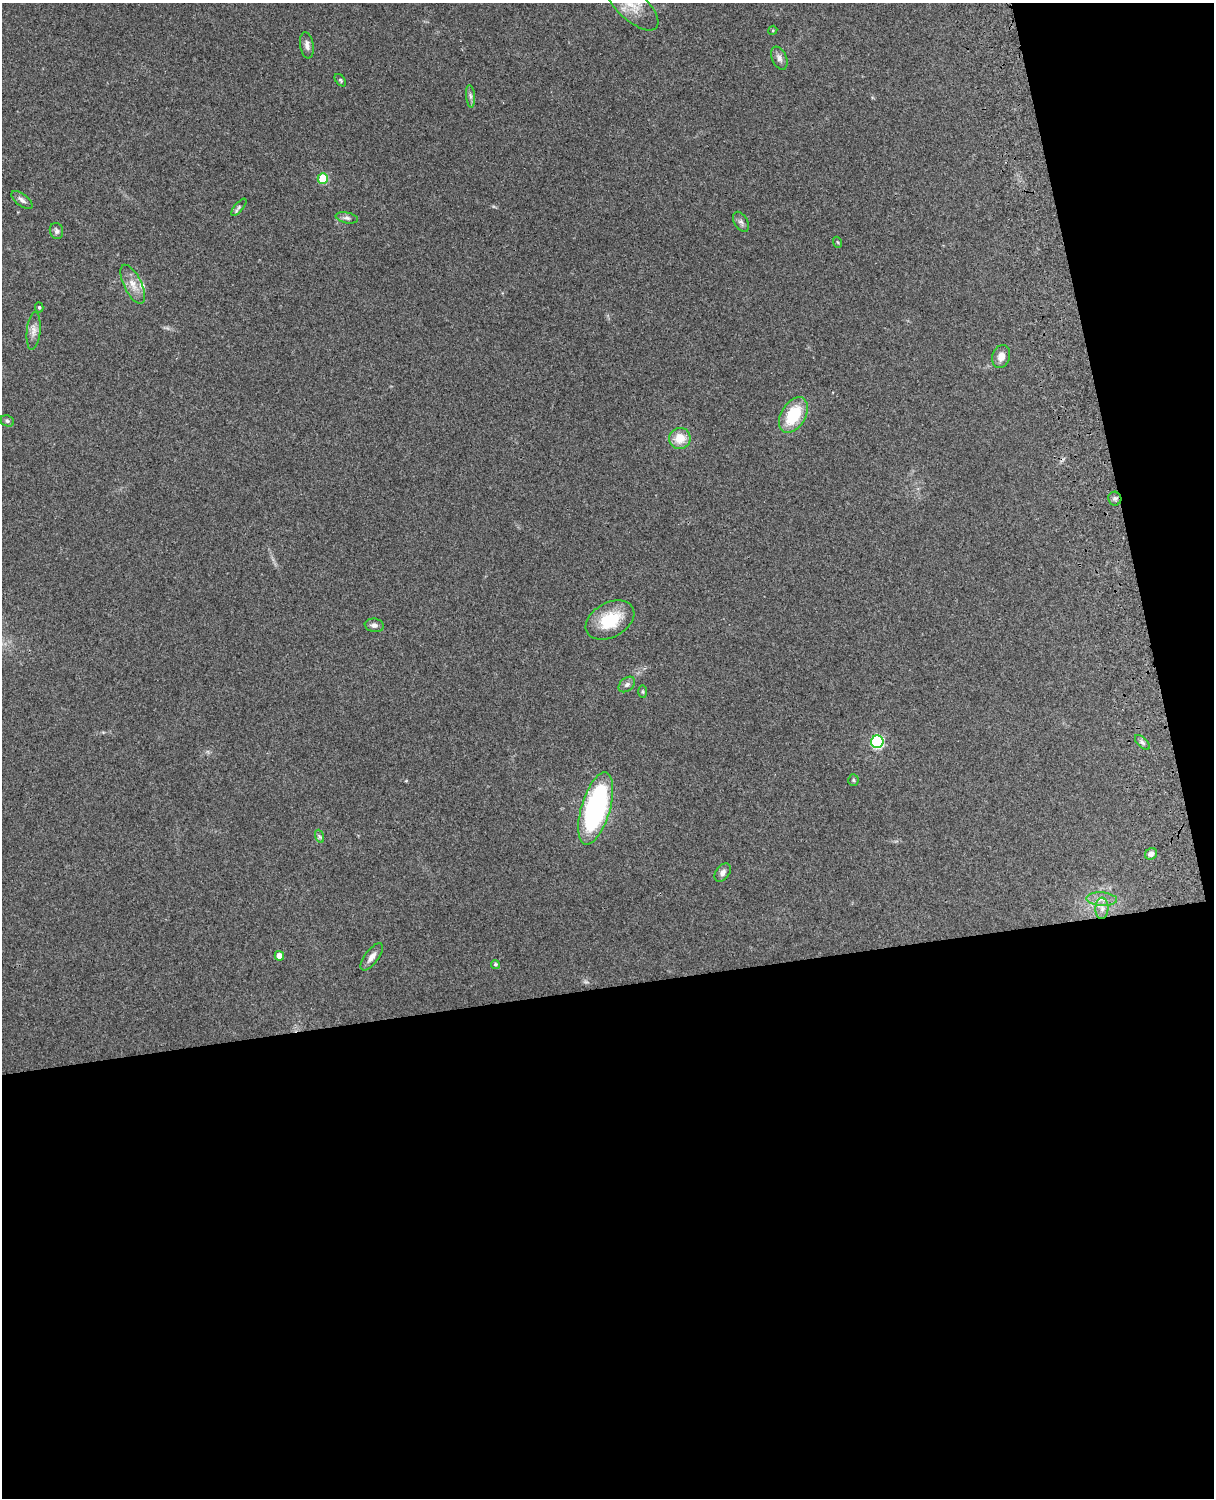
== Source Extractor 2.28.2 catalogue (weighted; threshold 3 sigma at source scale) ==
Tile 12 of 4 x 3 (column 4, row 3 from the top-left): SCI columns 3757-4968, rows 165-1660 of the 5089 x 4928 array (HDU 1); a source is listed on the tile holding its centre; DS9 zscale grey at full resolution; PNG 1216 x 1500 px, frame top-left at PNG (2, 3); each listed source drawn as its Kron ellipse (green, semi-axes under 4 px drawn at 4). Shown black and unused: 39% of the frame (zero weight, under 3 of 4 exposures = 6% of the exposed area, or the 3 px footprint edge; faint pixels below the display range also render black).
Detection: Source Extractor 2.28.2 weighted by HDU 2 'WHT'; one run over the whole footprint, this tile lists its part. Background 0.261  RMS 0.0088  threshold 0.0397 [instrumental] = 3 sigma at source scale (4.5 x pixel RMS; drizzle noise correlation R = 1.50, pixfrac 1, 0.05/0.05 arcsec/px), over >= 5 px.
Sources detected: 39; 1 too faint to see at this stretch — neither listed nor drawn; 1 inside a brighter listed object's ellipse — not listed separately; the other 37 listed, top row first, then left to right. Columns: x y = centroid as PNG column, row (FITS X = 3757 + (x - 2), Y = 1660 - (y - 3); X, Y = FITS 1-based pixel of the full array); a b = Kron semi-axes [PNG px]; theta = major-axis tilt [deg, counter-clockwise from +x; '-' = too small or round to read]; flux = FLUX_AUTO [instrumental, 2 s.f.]
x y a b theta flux
632 6 33 14 -42 20
773 30 4 3 - 0.81
307 45 13 6 -81 3.9
779 58 12 7 -67 3.9
340 80 7 4 -51 1.3
470 96 11 4 -85 2.4
323 178 5 5 - 32
22 200 12 6 -38 3.2
239 207 10 4 51 2
347 218 11 5 -12 2.8
741 222 11 6 -59 2.9
56 231 8 6 -76 2.3
837 242 5 3 - 0.95
133 284 21 9 -64 9.8
39 307 5 4 - 1.3
34 331 19 7 84 5.8
1001 357 12 8 74 6.8
793 415 19 12 59 35
7 421 7 5 -23 1.8
680 438 11 10 - 14
1115 499 7 6 - 2.3
610 620 26 17 29 33
374 625 9 6 -8 3.1
627 684 9 6 40 2.7
643 692 6 3 -90 1.1
877 742 6 6 - 100
1142 742 9 4 -45 2
853 780 5 5 - 1.2
596 809 37 14 73 170
319 836 7 4 -71 1.5
1151 854 6 5 - 3.5
723 872 10 7 54 3.3
1102 899 15 6 -4 6
1102 908 10 6 88 4
279 956 5 4 - 7
372 957 16 7 53 5.3
495 964 4 4 - 1.4
Isophote crosses this tile's border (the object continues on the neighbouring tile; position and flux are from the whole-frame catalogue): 1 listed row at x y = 632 6